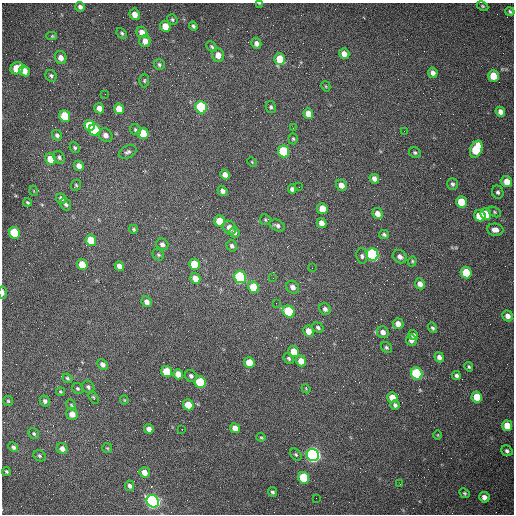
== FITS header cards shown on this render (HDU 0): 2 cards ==
NAXIS1  =                  512 /fastest changing axis
NAXIS2  =                  512 /next to fastest changing axis

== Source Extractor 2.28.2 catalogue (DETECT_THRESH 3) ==
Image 512 x 512 px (HDU 0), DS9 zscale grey, 1 PNG px = 1 image px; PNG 516 x 516 px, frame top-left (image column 1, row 512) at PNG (2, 3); each listed source drawn as its Kron ellipse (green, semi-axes under 4 px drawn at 4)
Background 1500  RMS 23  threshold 67.7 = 3 sigma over >= 5 px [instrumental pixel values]
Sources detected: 167; all 167 listed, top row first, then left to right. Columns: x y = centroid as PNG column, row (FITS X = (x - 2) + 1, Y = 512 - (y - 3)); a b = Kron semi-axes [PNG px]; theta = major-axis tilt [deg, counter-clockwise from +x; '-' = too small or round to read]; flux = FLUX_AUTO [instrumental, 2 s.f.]
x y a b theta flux
259 3 4 2 - 1100
483 6 6 4 -27 2200
80 7 5 5 - 5000
510 12 5 4 - 2700
135 14 6 5 - 11000
172 19 5 5 - 2500
165 26 5 5 - 22000
193 26 4 3 - 2800
142 32 6 5 - 14000
122 33 6 4 -47 2500
51 36 5 4 - 3100
145 41 6 5 - 10000
256 43 5 5 - 5600
212 47 6 4 -45 2500
344 54 5 5 - 12000
218 55 7 6 - 13000
61 58 6 6 - 9400
280 59 6 5 - 39000
159 65 5 5 - 2900
17 68 7 6 - 36000
24 71 5 5 - 14000
433 73 5 4 - 6700
51 76 6 5 - 3000
493 76 6 5 - 33000
144 81 7 5 89 2400
326 86 5 4 - 1600
105 94 2 2 - 630
201 107 6 5 - 150000
271 107 6 5 - 2900
99 108 5 4 - 11000
119 109 5 5 - 22000
500 112 5 4 - 8400
308 114 5 5 - 19000
65 116 6 5 - 66000
89 125 5 5 - 45000
293 128 2 2 - 770
95 130 6 5 - 110000
135 130 6 5 - 2700
404 131 2 2 - 670
143 134 6 5 - 50000
57 135 6 5 - 4300
105 135 7 6 - 7400
293 139 5 4 - 2200
75 148 5 4 - 2800
476 149 9 5 68 69000
283 151 6 5 - 110000
128 152 9 6 26 4400
415 153 6 5 - 2800
59 157 6 5 - 3600
51 159 6 5 - 33000
252 162 5 3 - 1400
79 166 5 5 - 9300
225 175 5 4 - 8500
374 179 5 4 - 8700
507 182 5 5 - 17000
452 184 6 5 - 3800
76 185 5 4 - 2200
341 185 6 5 - 11000
299 187 2 2 - 990
292 189 5 4 - 5200
34 191 5 3 - 1200
222 191 5 4 - 5100
498 192 7 5 -69 3500
61 199 5 5 - 5600
27 202 4 3 - 1900
461 202 6 5 - 39000
66 204 6 5 - 3400
322 209 5 5 - 26000
495 212 7 4 -28 2500
377 214 6 5 - 11000
486 214 6 5 - 49000
480 216 6 5 - 41000
265 220 5 5 - 2100
220 221 6 5 - 42000
322 223 5 4 - 11000
277 225 8 5 -27 4400
229 228 7 6 - 12000
134 229 4 3 - 2100
495 230 8 6 -6 9200
235 232 5 5 - 5100
14 233 6 5 - 99000
384 234 5 4 - 3100
91 240 6 5 - 36000
162 244 6 5 - 5000
232 246 6 5 - 4000
372 254 6 5 - 280000
158 255 6 5 - 2300
362 256 7 5 -82 3700
400 257 7 6 - 6900
412 261 5 4 - 2000
194 264 5 5 - 41000
82 265 5 5 - 32000
119 266 5 4 - 11000
312 268 2 2 - 740
466 273 6 5 - 43000
240 277 6 5 - 210000
195 278 5 5 - 16000
273 278 2 2 - 700
420 284 5 5 - 8600
253 287 6 5 - 50000
293 287 7 6 - 7300
3 292 6 3 -89 6800
147 302 6 5 - 7900
276 303 2 2 - 1200
325 309 6 5 - 4800
289 311 6 5 - 110000
507 316 6 5 - 8200
398 324 5 5 - 11000
318 328 6 4 -35 3100
432 328 5 4 - 2600
308 331 6 5 - 15000
383 332 6 5 - 7900
413 335 5 5 - 4600
411 340 5 5 - 7300
386 347 6 5 - 2800
294 352 6 5 - 26000
439 357 5 4 - 7000
289 358 5 4 - 2900
301 361 5 5 - 16000
249 363 5 5 - 22000
102 364 5 4 - 6500
469 367 5 4 - 2400
167 372 5 5 - 49000
178 374 5 5 - 16000
417 374 6 5 - 170000
191 376 6 5 - 4300
456 376 4 3 - 3500
67 378 5 4 - 2400
200 382 6 5 - 100000
88 387 7 5 -51 3700
78 389 6 5 - 2600
306 389 5 3 - 1400
60 392 4 4 - 1900
392 397 5 5 - 20000
477 397 6 5 - 49000
94 398 7 4 -62 2400
124 400 4 4 - 1500
8 401 5 4 - 1900
45 401 5 5 - 4400
71 405 6 4 -60 2100
188 405 5 5 - 28000
395 405 5 4 - 4100
72 414 6 5 - 13000
507 426 5 5 - 26000
235 428 5 4 - 13000
149 429 5 4 - 8200
182 429 2 2 - 1100
34 434 6 5 - 2700
438 435 5 3 - 1200
261 437 4 4 - 1700
13 447 5 4 - 4200
107 448 5 5 - 1800
62 449 6 5 - 8300
507 451 6 5 - 3700
296 454 7 4 -49 2700
313 455 6 6 - 720000
40 456 6 5 - 2900
6 471 4 4 - 2300
144 472 5 5 - 13000
304 478 6 5 - 92000
400 484 2 2 - 710
130 486 5 4 - 4300
272 492 5 4 - 3300
465 493 5 4 - 2300
484 497 5 5 - 8600
316 498 2 2 - 3200
153 501 6 6 - 590000
At the frame edge (FLAGS 8, measured only in part): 2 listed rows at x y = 259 3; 3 292